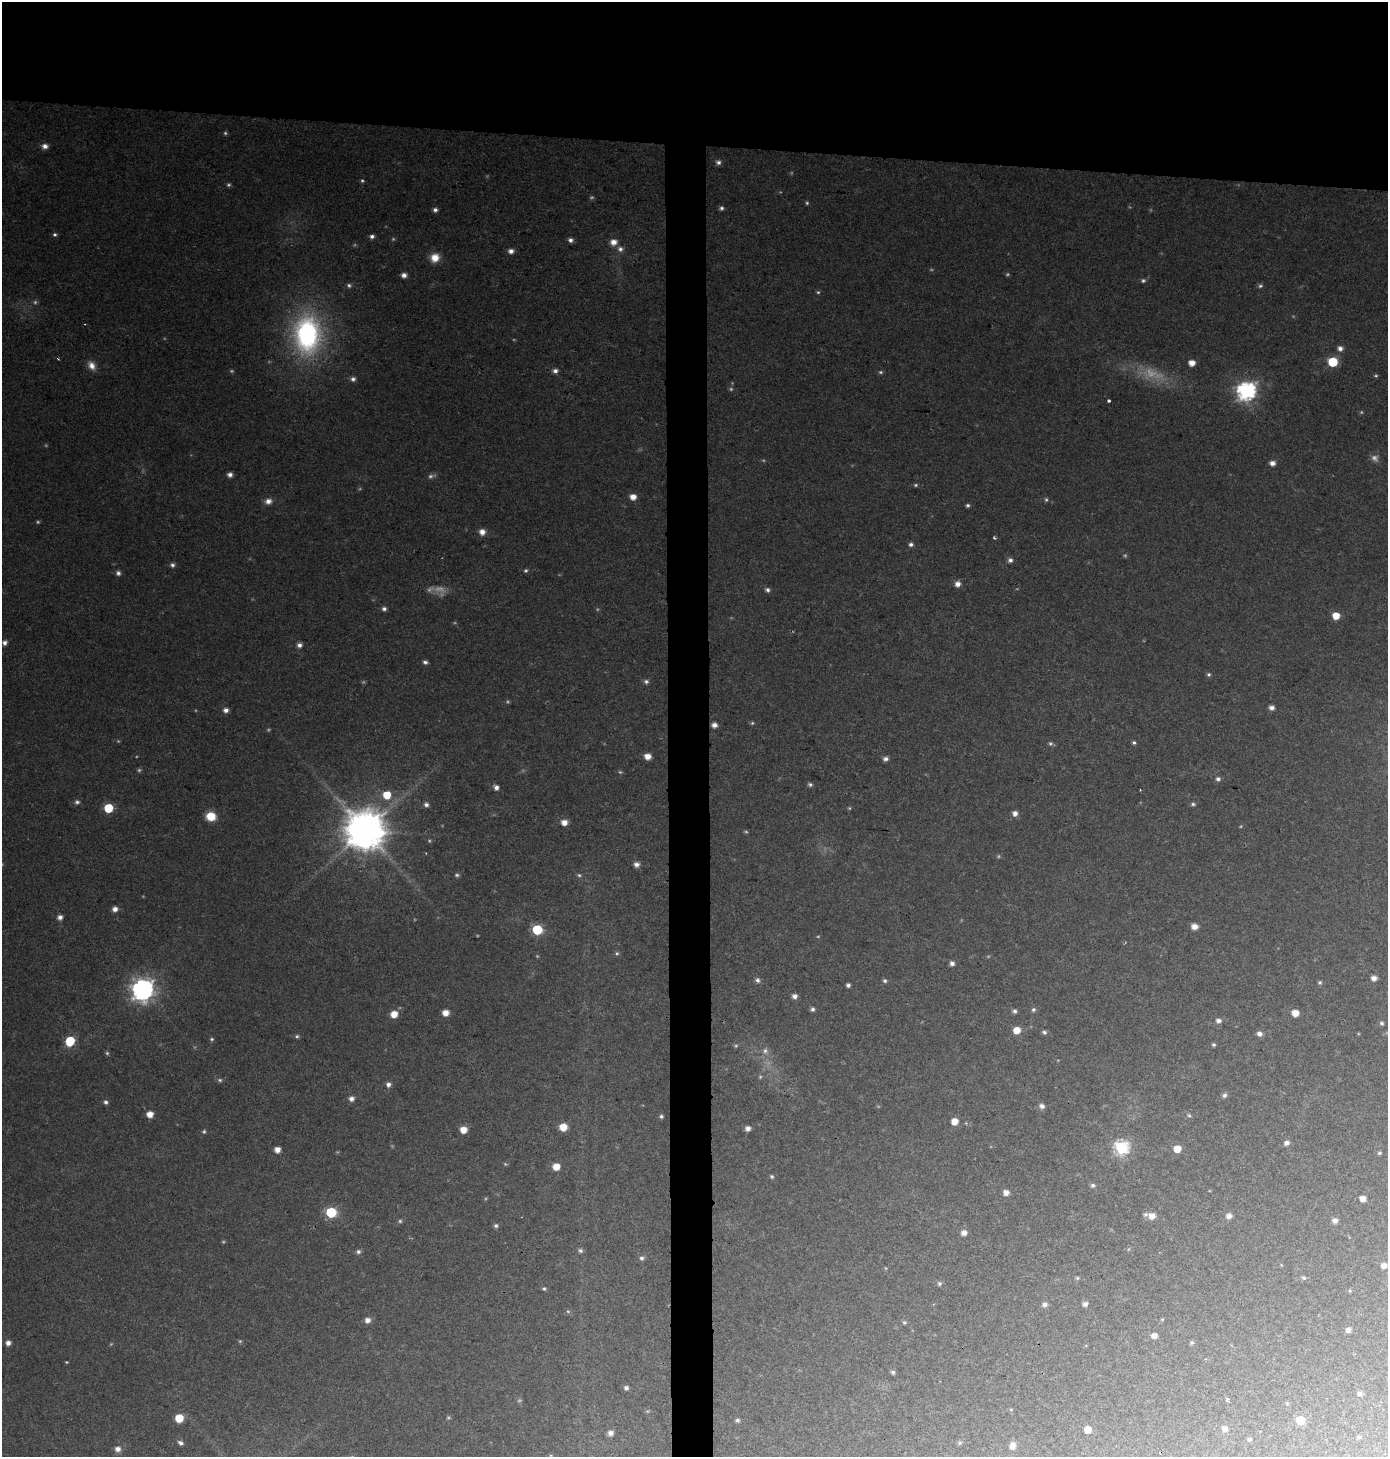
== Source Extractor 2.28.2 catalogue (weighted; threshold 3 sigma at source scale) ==
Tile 2 of 3 x 3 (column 2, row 1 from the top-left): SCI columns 1616-3001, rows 2920-4374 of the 4620 x 4374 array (HDU 1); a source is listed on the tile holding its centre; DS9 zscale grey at full resolution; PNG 1390 x 1459 px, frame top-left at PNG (2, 2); no overlay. Shown black and unused: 13% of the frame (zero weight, under 2 of 3 exposures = <1% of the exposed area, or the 3 px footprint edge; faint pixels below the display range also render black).
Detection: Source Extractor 2.28.2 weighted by HDU 2 'WHT'; one run over the whole footprint, this tile lists its part. Background 0.055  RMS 0.0061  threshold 0.0277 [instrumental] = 3 sigma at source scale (4.5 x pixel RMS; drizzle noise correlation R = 1.50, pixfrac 1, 0.0396/0.0396 arcsec/px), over >= 5 px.
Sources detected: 226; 54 too faint to see at this stretch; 1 cosmic-ray / hot-pixel residue — not listed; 1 inside a brighter listed object's ellipse — not listed separately; the other 170 listed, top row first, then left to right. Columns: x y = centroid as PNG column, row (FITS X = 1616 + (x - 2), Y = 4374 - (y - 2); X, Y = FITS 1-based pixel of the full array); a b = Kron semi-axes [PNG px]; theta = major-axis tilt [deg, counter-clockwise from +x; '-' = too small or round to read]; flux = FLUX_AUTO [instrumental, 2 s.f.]
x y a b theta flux
225 133 5 5 - 1
45 146 8 6 0 3.5
718 162 7 6 - 2.1
722 208 5 5 - 1.6
435 210 5 5 - 2.3
55 234 5 5 - 1.5
372 236 5 5 - 2.2
570 240 6 5 - 2.3
613 242 8 7 - 5.3
620 249 8 7 - 3
511 251 6 5 - 3.4
435 258 11 10 - 8.3
404 275 6 5 - 3.2
1143 281 6 6 - 1.5
349 285 7 6 - 1.6
1260 286 7 6 - 1.5
307 334 41 27 -89 130
1340 348 7 6 - 3
58 359 3 3 - 0.78
1333 362 6 6 - 40
1192 363 5 5 - 7.5
92 365 12 9 -55 5.4
555 371 6 6 - 2.5
353 379 7 6 - 2.2
1246 391 8 7 - 290
1109 401 3 3 - 1.8
1272 463 6 5 - 3.7
230 474 5 5 - 2.7
916 485 6 4 1 1
633 497 6 5 - 6.1
268 501 10 8 7 3.8
967 505 5 4 - 1.3
482 532 7 7 - 4.8
994 538 4 3 - 0.87
911 544 6 5 - 1.9
1010 560 6 6 - 2.3
172 565 6 6 - 1.8
526 570 5 5 - 1.1
118 573 7 6 - 2.2
958 584 6 6 - 4.2
767 590 6 6 - 1.8
384 609 6 5 - 1.9
1336 616 6 6 - 11
5 643 6 6 - 2.7
299 645 6 5 - 3
425 662 6 5 - 1.8
1209 674 5 5 - 1.2
646 682 6 6 - 1.8
1271 708 6 5 - 2.9
226 710 5 5 - 3.2
714 725 6 5 - 3.7
1134 742 5 5 - 1.3
647 756 6 5 - 6.6
885 759 6 6 - 2.4
1218 779 6 6 - 2.1
810 784 6 5 - 1.4
496 787 5 5 - 3.4
387 795 6 6 - 17
77 802 7 6 - 1.9
1193 804 6 5 - 1.4
426 805 6 5 - 2.3
108 808 6 6 - 29
1015 813 6 6 - 3.5
211 816 8 7 - 16
564 822 6 6 - 6.1
365 830 12 11 - 2500
636 864 7 6 - 3.2
457 875 6 4 -10 1.2
579 875 6 5 - 1.2
115 909 6 5 - 3.7
60 917 6 5 - 3
1194 926 7 6 - 4.8
537 930 6 6 - 49
617 953 6 5 - 1.2
952 963 5 5 - 2.7
1374 978 6 5 - 3.6
757 980 7 6 - 2.1
885 981 5 5 - 1.5
1320 982 5 5 - 1.3
848 985 4 4 - 2
142 990 8 8 - 460
795 996 5 5 - 3.8
812 1009 5 5 - 1.7
1033 1010 6 6 - 1.6
1015 1011 5 5 - 1.9
445 1013 5 5 - 6.7
1295 1013 6 6 - 8.2
394 1014 6 6 - 8.7
1218 1021 6 5 - 3
1382 1023 6 5 - 1.4
1017 1030 6 6 - 8.5
1044 1032 6 5 - 1.6
1259 1034 7 6 - 3
297 1036 5 5 - 1.2
212 1039 5 5 - 1.1
70 1041 7 6 - 34
1214 1045 5 5 - 1.2
736 1046 6 5 - 1
765 1051 8 8 - 2.9
107 1053 5 5 - 0.99
220 1080 7 5 -15 1.4
388 1084 6 5 - 2.8
1224 1095 7 6 - 1.9
351 1099 6 6 - 3.2
106 1102 6 5 - 1.8
1042 1106 7 6 - 2.8
150 1114 5 5 - 7.6
1189 1115 6 4 -63 0.97
661 1116 5 4 - 1.2
954 1121 5 5 - 9
563 1127 6 6 - 9.9
748 1128 5 5 - 3.5
463 1130 6 6 - 8.7
204 1131 5 5 - 1.1
1286 1143 6 5 - 3.2
1121 1147 7 7 - 130
1177 1149 5 5 - 11
277 1150 5 5 - 6
1379 1153 5 4 - 1.1
556 1167 6 6 - 9.2
772 1177 5 5 - 1.1
1093 1185 6 5 - 1.6
1006 1192 6 5 - 4.3
1363 1199 5 5 - 5.6
331 1212 6 6 - 56
1152 1216 8 7 - 5.6
1229 1216 7 6 - 3.4
1335 1220 6 5 - 3.3
400 1221 5 5 - 1.1
496 1226 6 5 - 1.5
964 1233 6 5 - 4.3
580 1251 7 6 - 1.7
358 1252 7 6 - 1.9
642 1258 6 6 - 2
1384 1265 5 5 - 5
1077 1278 6 5 - 1
1304 1278 6 5 - 1.3
939 1284 5 5 - 1.5
544 1289 6 5 - 1.1
1350 1291 5 4 - 0.79
1045 1304 6 5 - 2.7
1085 1304 5 5 - 3.1
568 1311 6 5 - 1
1162 1319 5 4 - 0.67
367 1320 6 6 - 3.8
904 1322 6 5 - 1.2
1348 1330 5 5 - 2.8
1154 1336 6 5 - 4.1
8 1343 5 5 - 4
1191 1343 5 5 - 1.2
66 1362 4 3 - 0.6
893 1372 5 5 - 1.5
626 1388 6 6 - 1.9
1360 1394 6 5 - 2
1227 1399 4 3 - 4
1287 1403 5 4 - 0.68
1011 1410 5 3 - 0.69
179 1418 6 5 - 21
737 1420 5 5 - 1.6
1300 1420 6 6 - 27
1225 1429 6 6 - 3.2
1088 1430 5 5 - 9.3
610 1433 6 6 - 3.6
1359 1437 6 5 - 0.85
1250 1439 4 4 - 1.2
180 1443 7 5 -33 2.2
960 1443 6 6 - 1.3
1012 1446 7 6 - 4.8
118 1449 7 7 - 3.8
551 1455 5 3 - 0.66